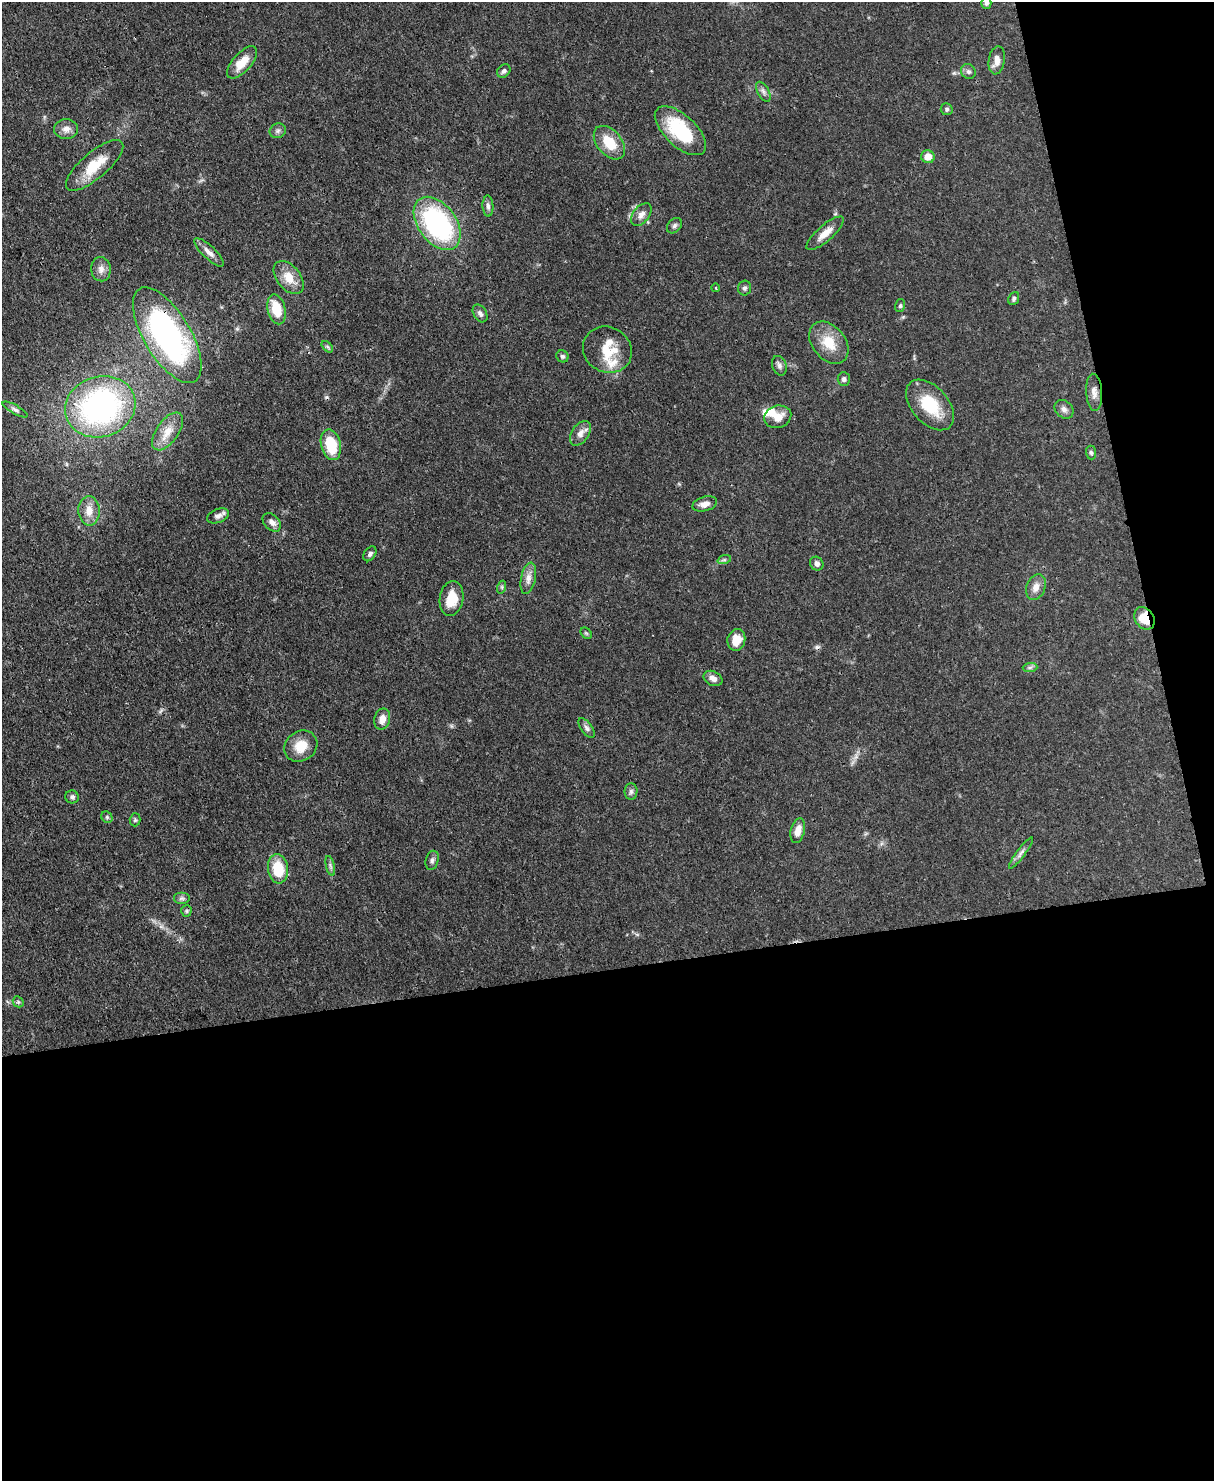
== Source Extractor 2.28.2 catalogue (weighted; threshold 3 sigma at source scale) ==
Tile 12 of 4 x 3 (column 4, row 3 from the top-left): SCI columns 3711-4922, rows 214-1692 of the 4993 x 4978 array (HDU 1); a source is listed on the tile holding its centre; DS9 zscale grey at full resolution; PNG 1216 x 1483 px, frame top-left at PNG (2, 2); each listed source drawn as its Kron ellipse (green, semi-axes under 4 px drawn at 4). Shown black and unused: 40% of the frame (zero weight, under 3 of 4 exposures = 9% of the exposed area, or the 3 px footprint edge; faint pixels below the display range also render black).
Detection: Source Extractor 2.28.2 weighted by HDU 2 'WHT'; one run over the whole footprint, this tile lists its part. Background 0.0552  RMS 0.0038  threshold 0.0172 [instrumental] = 3 sigma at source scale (4.5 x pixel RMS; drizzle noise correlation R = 1.50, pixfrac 1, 0.05/0.05 arcsec/px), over >= 5 px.
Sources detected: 81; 2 inside a brighter object's white glare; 2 cosmic-ray / hot-pixel residue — neither listed nor drawn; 2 inside a brighter listed object's ellipse — not listed separately; the other 75 listed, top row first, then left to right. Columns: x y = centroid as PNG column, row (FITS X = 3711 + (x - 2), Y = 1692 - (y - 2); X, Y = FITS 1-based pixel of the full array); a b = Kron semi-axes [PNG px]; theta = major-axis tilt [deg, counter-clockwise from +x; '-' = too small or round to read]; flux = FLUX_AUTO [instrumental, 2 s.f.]
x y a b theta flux
986 3 6 5 - 0.87
997 60 14 8 80 3.3
242 62 20 9 48 6.5
504 71 7 6 - 1.1
968 71 8 7 - 1.1
763 92 11 5 -61 1.4
947 109 6 6 - 0.79
66 129 12 10 1 2.5
278 131 8 7 - 1.2
680 131 32 15 -43 25
609 143 19 12 -50 9.9
928 157 6 6 - 4.3
95 165 36 13 40 11
488 206 10 5 -88 1.3
641 215 13 8 52 2.2
437 223 30 19 -54 63
674 226 9 6 47 1
825 233 24 8 41 4.3
209 252 19 6 -43 2.6
101 269 12 10 -86 2.4
289 278 19 11 -51 6.4
716 288 4 3 - 0.3
744 288 7 6 - 0.98
1014 298 7 5 66 0.88
900 306 6 5 - 0.69
277 309 15 9 -76 9.9
480 313 9 6 -59 1.3
167 335 54 23 -59 94
829 343 24 16 -51 9.1
327 347 7 4 -45 0.63
607 350 25 22 -30 11
562 356 6 5 - 0.84
779 366 10 7 -70 1.4
844 379 7 6 - 1.1
1094 392 18 8 -86 2.6
930 405 30 18 -48 15
100 407 36 30 18 94
1064 409 10 8 -42 1.7
15 410 14 4 -29 1.2
778 417 14 11 16 4.7
168 431 22 11 55 5.4
580 433 14 8 57 2.6
331 445 15 10 -77 13
1091 452 7 5 -85 0.77
705 504 13 7 16 2.4
89 511 15 10 -87 4.5
218 516 11 6 19 1.7
272 522 11 7 -45 2
370 554 8 5 56 0.97
724 560 7 4 18 0.73
817 564 7 6 - 1.5
528 578 16 7 78 2.7
502 587 6 4 72 0.56
1036 587 13 9 69 3.2
451 598 17 11 81 7.6
1144 618 12 9 -56 9.9
586 633 6 5 - 0.54
736 640 11 9 77 5
1030 667 7 4 2 0.82
713 678 10 7 -26 2.3
382 719 10 8 77 3.2
586 728 11 5 -54 1.4
301 746 17 14 35 7.1
631 791 8 6 90 1.1
72 797 7 6 - 1
107 817 6 5 - 0.66
135 820 6 5 - 0.62
798 831 12 7 76 3.8
1021 853 19 3 54 1.5
432 860 10 6 74 1.2
330 866 10 4 -77 1
278 869 15 10 -82 12
182 898 8 6 0 1.1
186 911 5 5 - 0.62
18 1002 6 5 - 0.63
Overlapping masked pixels (flux is a lower limit): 2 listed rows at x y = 167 335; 1144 618
Isophote crosses this tile's border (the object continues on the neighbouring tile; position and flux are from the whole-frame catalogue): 1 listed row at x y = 986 3